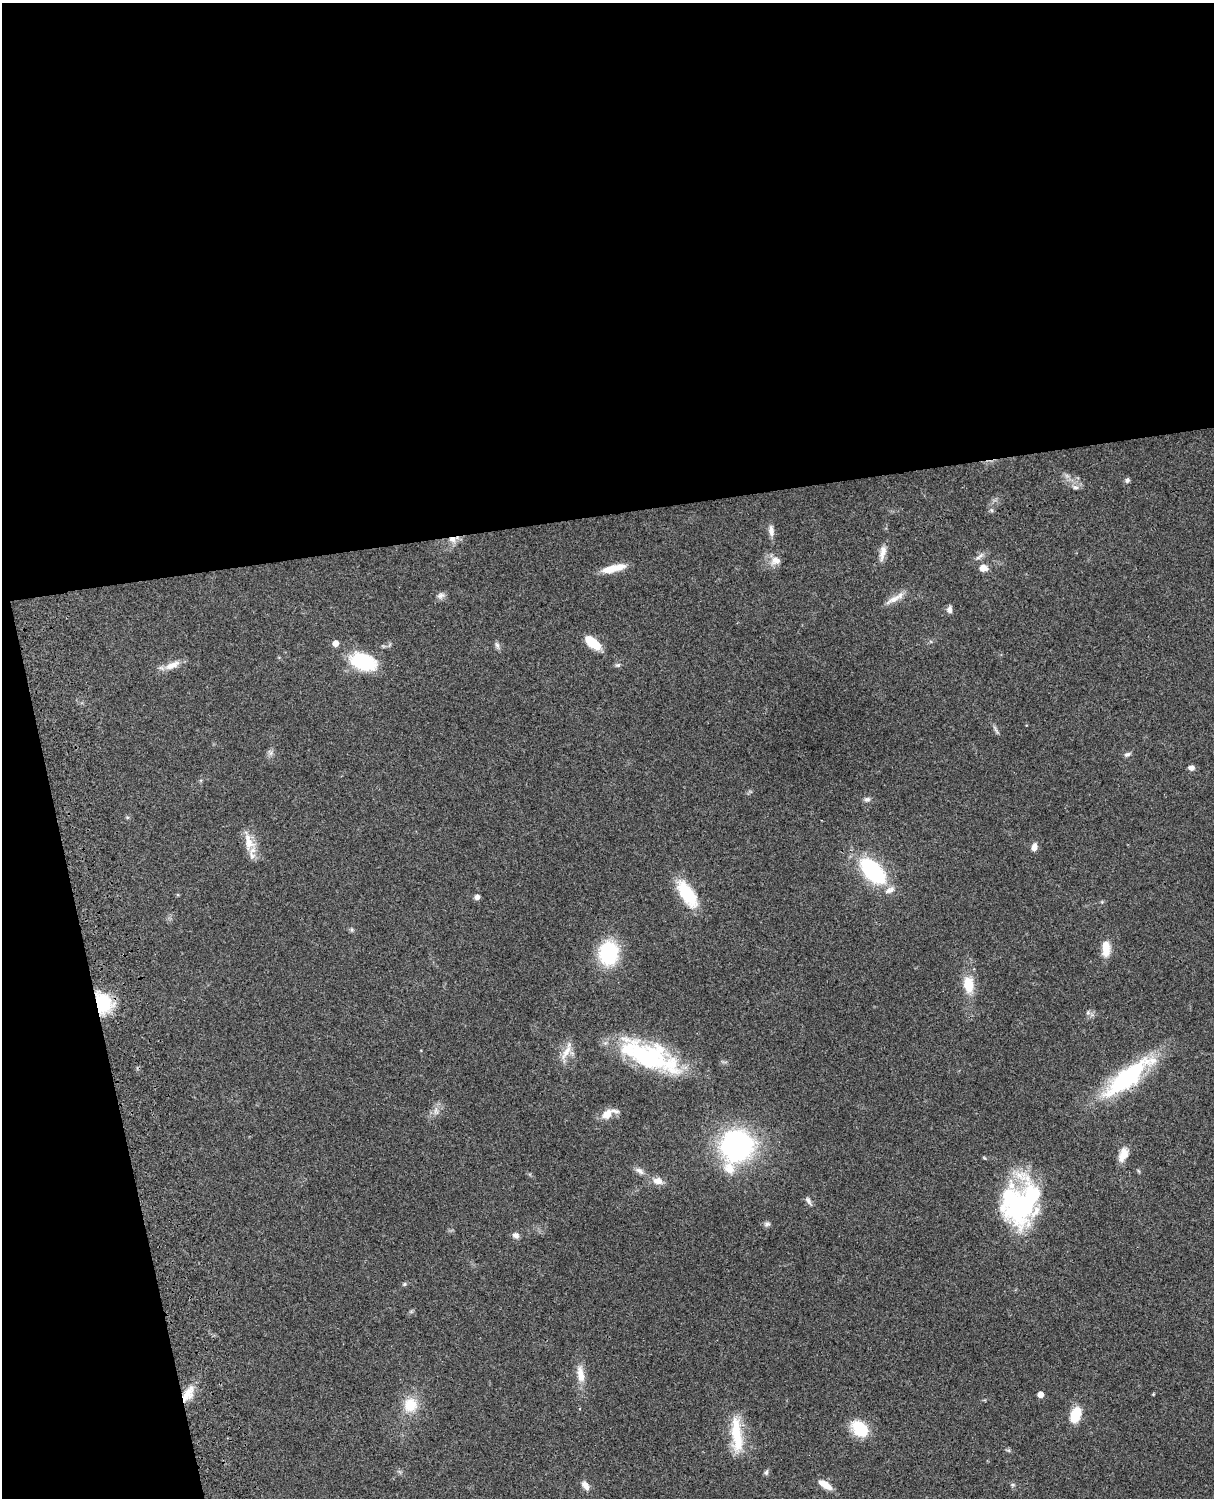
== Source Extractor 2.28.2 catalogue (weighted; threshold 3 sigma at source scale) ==
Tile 1 of 4 x 3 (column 1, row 1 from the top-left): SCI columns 121-1332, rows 3268-4763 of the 5087 x 4927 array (HDU 1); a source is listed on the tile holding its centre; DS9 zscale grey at full resolution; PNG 1216 x 1500 px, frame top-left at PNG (2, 3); no overlay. Shown black and unused: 39% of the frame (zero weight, under 3 of 4 exposures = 6% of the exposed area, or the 3 px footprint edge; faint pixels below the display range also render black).
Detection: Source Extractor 2.28.2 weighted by HDU 2 'WHT'; one run over the whole footprint, this tile lists its part. Background 0.0802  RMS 0.0058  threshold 0.0262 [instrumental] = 3 sigma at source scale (4.5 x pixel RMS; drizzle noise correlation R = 1.50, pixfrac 1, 0.05/0.05 arcsec/px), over >= 5 px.
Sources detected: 66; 1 inside a brighter object's white glare — not listed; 5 inside a brighter listed object's ellipse — not listed separately; the other 60 listed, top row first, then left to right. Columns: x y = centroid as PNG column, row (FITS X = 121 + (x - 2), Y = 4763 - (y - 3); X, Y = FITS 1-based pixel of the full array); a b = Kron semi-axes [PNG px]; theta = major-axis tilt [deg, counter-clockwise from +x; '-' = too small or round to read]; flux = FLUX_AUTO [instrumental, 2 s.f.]
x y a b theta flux
1127 480 6 5 - 1.4
1075 487 8 6 -34 1.9
771 531 15 7 -83 3.2
452 539 10 7 -30 3.4
883 552 21 7 80 4.6
775 560 14 11 5 5.1
983 568 8 7 - 4.8
609 569 28 8 17 9.1
441 595 11 7 34 2.3
895 598 30 7 29 5.6
949 610 9 6 84 2.1
592 642 15 7 -39 18
335 643 5 5 - 4.7
497 645 10 6 -69 1.6
363 662 27 16 -21 37
172 665 22 8 24 6.3
618 665 7 5 14 1.2
996 729 17 3 -62 1.5
270 753 9 5 -64 1.6
1127 754 9 5 21 1.5
1191 768 6 5 - 2.7
867 799 9 6 16 1.6
127 817 6 4 -18 0.7
249 842 26 13 -75 9.8
1034 847 8 6 79 3.6
873 871 23 12 -45 75
890 890 15 8 28 3.7
687 894 35 14 -57 25
477 897 6 5 - 2.1
1106 949 20 9 -89 8.1
608 953 25 20 83 37
968 984 22 13 -85 12
103 1003 21 18 -65 27
1088 1013 6 6 - 1.3
566 1052 26 8 57 6.2
648 1057 53 31 -26 64
1127 1077 64 19 39 67
436 1111 10 6 -82 2.5
607 1114 13 9 46 6.5
737 1145 31 30 - 100
1123 1154 17 9 67 6.8
640 1171 13 7 -35 2.8
657 1181 12 9 -5 4.6
808 1201 12 5 -57 1.8
1022 1205 50 35 67 98
767 1224 9 6 10 1.5
516 1235 9 7 -32 2.2
404 1284 6 5 - 0.96
580 1374 21 9 -80 7.9
188 1394 23 10 58 9.6
1040 1394 4 4 - 5.7
1153 1394 4 3 - 0.48
410 1405 17 15 62 14
1076 1414 13 7 68 22
860 1429 19 13 -39 21
737 1435 45 12 -85 23
766 1472 7 5 71 1.3
586 1485 12 7 -52 3.7
825 1485 15 6 -33 7.7
1013 1485 6 4 -18 0.84
Overlapping masked pixels (flux is a lower limit): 4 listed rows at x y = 452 539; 103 1003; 1127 1077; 188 1394